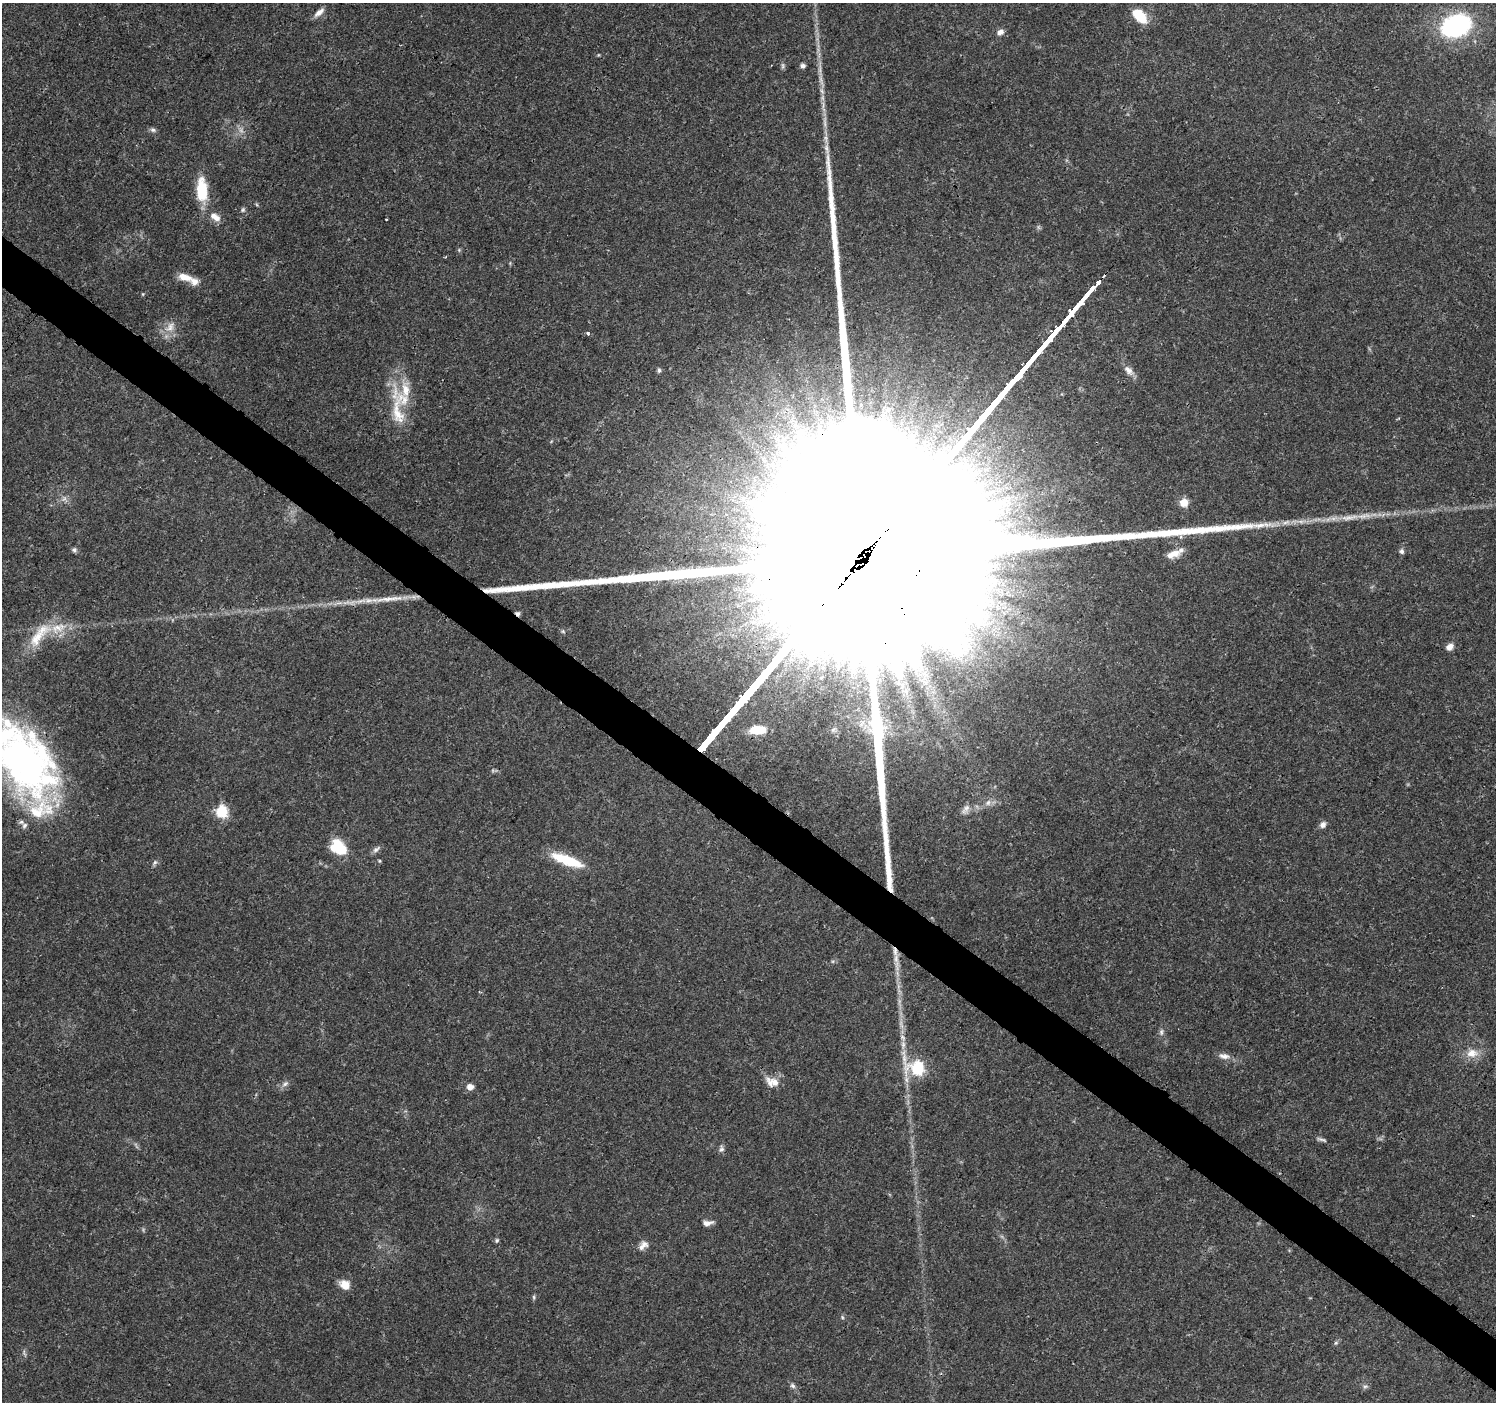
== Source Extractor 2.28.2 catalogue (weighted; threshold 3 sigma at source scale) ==
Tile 6 of 4 x 4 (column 2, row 2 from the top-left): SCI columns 1497-2990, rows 2976-4375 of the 5988 x 6020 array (HDU 1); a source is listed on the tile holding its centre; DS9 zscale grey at full resolution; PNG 1498 x 1404 px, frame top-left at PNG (2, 3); no overlay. Shown black and unused: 4% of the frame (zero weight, under 3 of 4 exposures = <1% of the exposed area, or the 3 px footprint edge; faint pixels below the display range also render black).
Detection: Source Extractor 2.28.2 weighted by HDU 2 'WHT'; one run over the whole footprint, this tile lists its part. Background 0.0621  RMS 0.0028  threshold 0.0124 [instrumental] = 3 sigma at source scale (4.5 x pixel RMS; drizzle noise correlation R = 1.50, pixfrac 1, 0.0396/0.0396 arcsec/px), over >= 5 px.
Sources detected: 86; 6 too faint to see at this stretch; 3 inside a brighter object's white glare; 2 cosmic-ray / hot-pixel residue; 2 long thin detections or spike segments (spike, bleed or trail) — not listed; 12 inside a brighter listed object's ellipse — not listed separately; the other 61 listed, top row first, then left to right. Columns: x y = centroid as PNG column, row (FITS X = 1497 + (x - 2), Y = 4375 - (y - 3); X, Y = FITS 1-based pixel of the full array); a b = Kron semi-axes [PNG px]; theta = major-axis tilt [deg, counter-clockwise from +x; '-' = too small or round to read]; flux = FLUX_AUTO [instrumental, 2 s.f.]
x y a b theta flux
319 12 15 6 41 1.7
1140 16 18 10 -46 7.4
1456 26 23 17 22 43
1000 32 9 7 41 1.4
803 66 7 5 -3 0.76
825 122 21 5 -90 2.2
153 130 9 6 -26 0.75
202 190 30 13 -88 9.5
243 210 7 5 87 0.54
215 217 15 9 -30 2.5
459 250 5 5 - 0.37
185 277 21 9 -13 3.3
143 294 5 3 - 0.26
170 327 19 11 56 3.3
588 333 3 3 - 0.78
659 370 7 4 90 0.58
1128 370 15 8 -45 1.9
398 413 78 14 -82 10
795 425 13 8 -45 3.1
772 490 12 6 -47 1.9
1184 502 8 8 - 3.6
1350 517 35 7 7 5
1302 521 17 4 4 2
74 550 7 6 - 0.66
1402 551 7 6 - 0.82
1174 553 13 9 -12 2.4
976 617 17 8 -26 4
563 631 6 5 - 0.45
39 635 48 15 51 9.5
1450 647 9 7 42 1.7
755 729 14 11 20 4.6
24 761 82 55 -54 120
988 803 9 7 57 1.3
966 809 15 7 51 1.5
222 812 6 6 - 28
1323 825 9 7 54 1.2
376 849 13 6 34 0.95
342 850 20 10 2 5.4
567 860 34 9 -20 12
155 862 7 5 55 0.66
897 966 20 4 -89 2.4
901 1024 12 5 -73 1.3
1161 1032 10 6 89 0.83
903 1044 12 6 -85 1.6
1472 1053 17 12 4 3.6
1224 1056 15 8 -9 1.7
917 1068 10 8 -23 32
772 1082 19 11 -21 3.3
285 1084 10 5 37 1
470 1087 9 8 - 1.5
1322 1140 16 4 -14 0.75
721 1149 9 7 79 0.86
707 1223 13 6 7 1.4
497 1240 6 5 - 0.47
643 1245 14 8 42 1.8
345 1285 12 10 -43 3.3
534 1297 6 5 - 0.45
842 1317 5 4 - 0.37
1336 1343 6 5 - 0.48
793 1386 8 6 -45 0.83
1365 1386 8 4 8 0.57
Overlapping masked pixels (flux is a lower limit): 1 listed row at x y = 24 761
Isophote crosses this tile's border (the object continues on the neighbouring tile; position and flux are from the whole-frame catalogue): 1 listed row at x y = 24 761